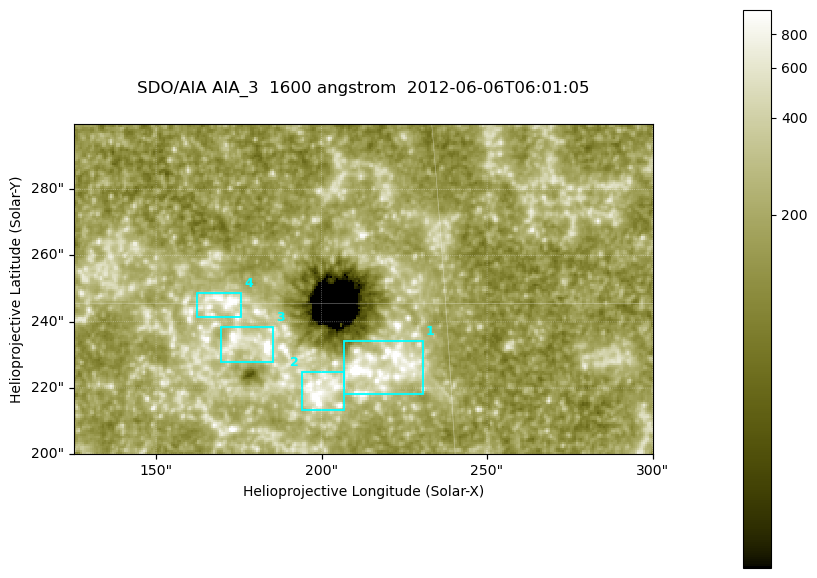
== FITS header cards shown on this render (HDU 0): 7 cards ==
TELESCOP= 'SDO/AIA '
INSTRUME= 'AIA_3   '
WAVELNTH=                 1600
WAVEUNIT= 'angstrom'
DATE-OBS= '2012-06-06T06:01:05.12'
CTYPE1  = 'HPLN-TAN'
CTYPE2  = 'HPLT-TAN'

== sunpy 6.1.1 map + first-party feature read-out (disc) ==
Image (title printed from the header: SDO/AIA AIA_3  1600 angstrom  2012-06-06T06:01:05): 287 x 164 px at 0.609 arcsec/px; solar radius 946 arcsec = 1552 px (partial field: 0.6% of the solar disc is inside the frame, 100% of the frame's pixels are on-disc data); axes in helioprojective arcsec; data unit not stated in the header (colour bar unlabelled)
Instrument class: DISC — disc imager (sunpy class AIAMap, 1600 A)
Bright regions (active regions / flare kernels): reference = the on-disc median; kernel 3 px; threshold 5 sigma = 322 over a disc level ~182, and >= 1.15x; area >= 47 px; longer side >= 3 px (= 1.8 arcsec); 4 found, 4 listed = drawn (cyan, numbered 1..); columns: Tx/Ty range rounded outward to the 2 arcsec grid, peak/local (2 s.f.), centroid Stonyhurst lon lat
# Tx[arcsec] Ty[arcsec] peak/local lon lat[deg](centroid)
1 206..232 218..234 20 +14 +14
2 194..208 212..226 6.4 +12 +13
3 168..186 228..240 8.4 +11 +14
4 162..176 240..250 6.8 +11 +15